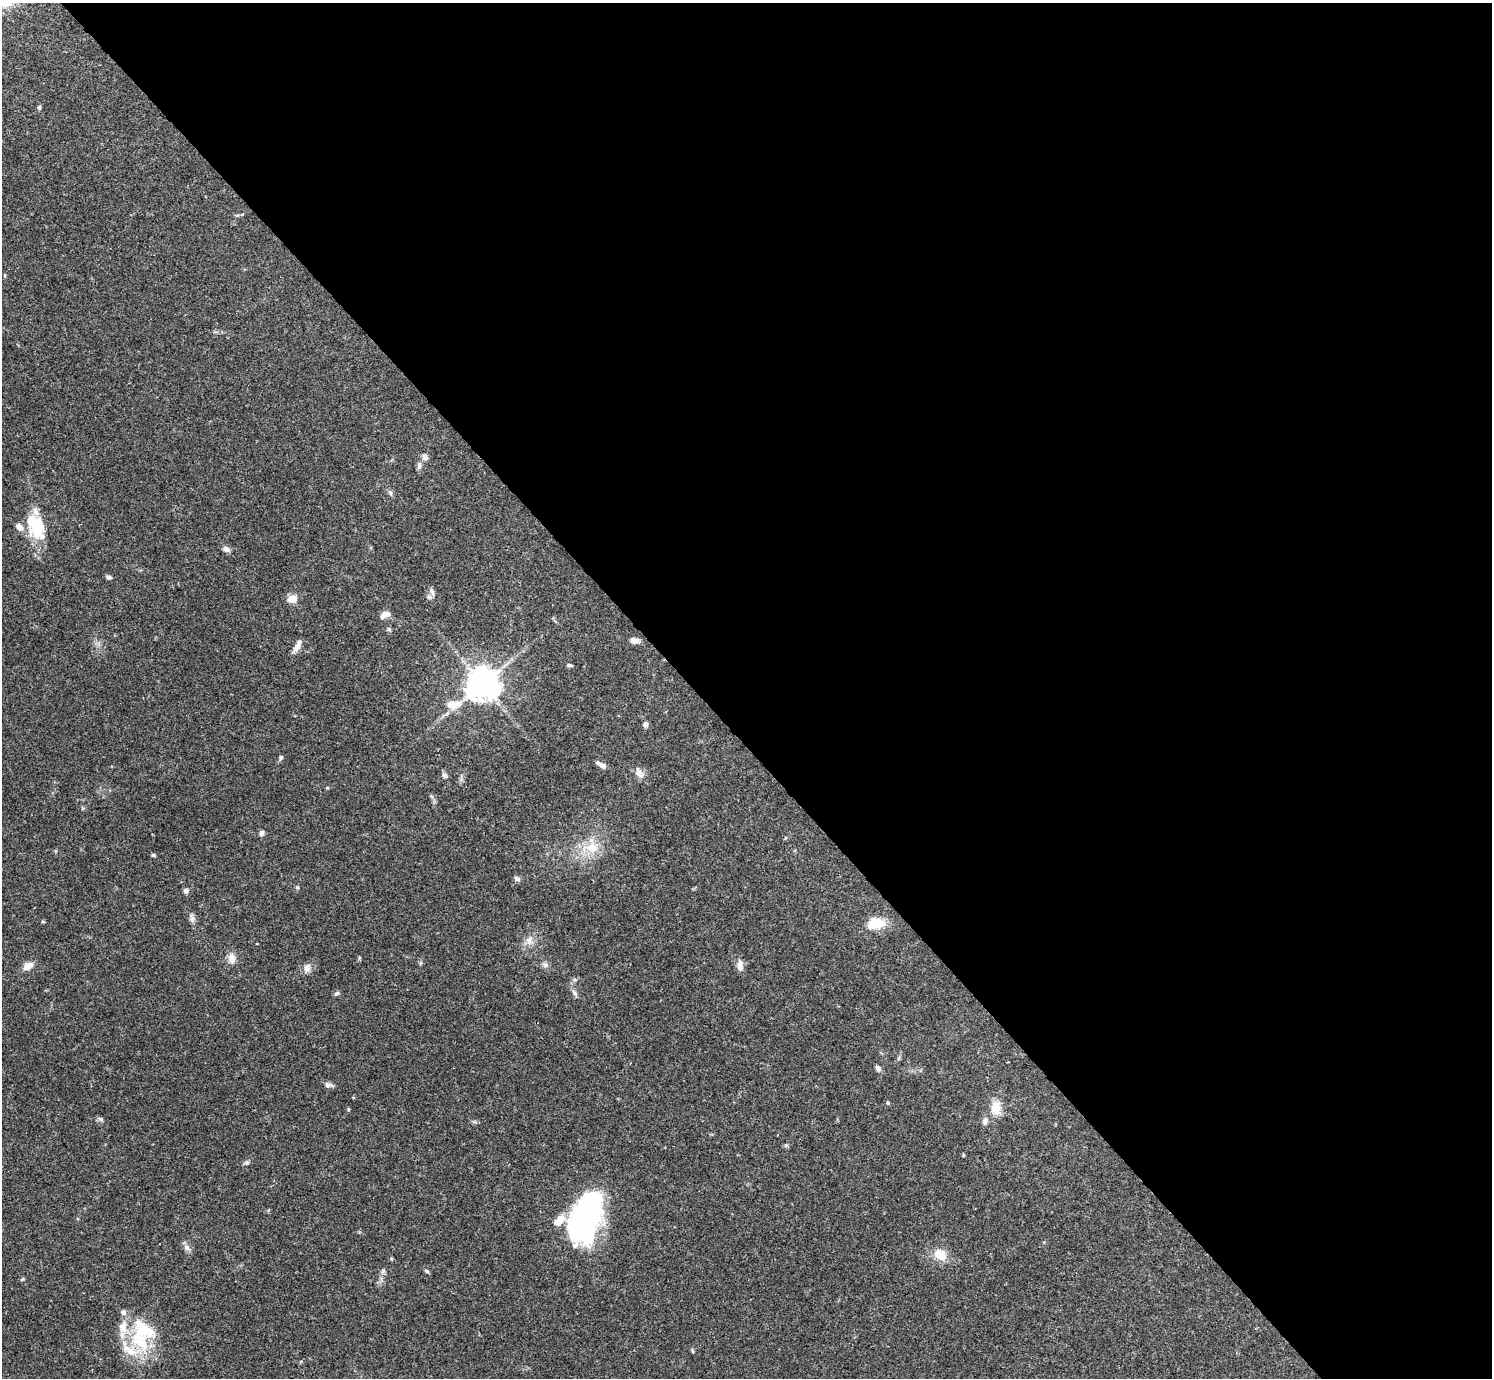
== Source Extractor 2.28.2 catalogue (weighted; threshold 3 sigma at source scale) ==
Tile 8 of 4 x 4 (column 4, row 2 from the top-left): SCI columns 4469-5958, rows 2909-4284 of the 5961 x 5958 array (HDU 1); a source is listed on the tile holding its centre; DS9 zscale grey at full resolution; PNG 1494 x 1380 px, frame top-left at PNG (2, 3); no overlay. Shown black and unused: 54% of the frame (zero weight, under 3 of 4 exposures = <1% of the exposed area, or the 3 px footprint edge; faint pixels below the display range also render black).
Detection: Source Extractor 2.28.2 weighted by HDU 2 'WHT'; one run over the whole footprint, this tile lists its part. Background 0.0413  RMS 0.0026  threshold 0.0118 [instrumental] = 3 sigma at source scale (4.5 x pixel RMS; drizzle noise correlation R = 1.50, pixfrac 1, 0.05/0.05 arcsec/px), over >= 5 px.
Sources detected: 61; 6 inside a brighter listed object's ellipse — not listed separately; the other 55 listed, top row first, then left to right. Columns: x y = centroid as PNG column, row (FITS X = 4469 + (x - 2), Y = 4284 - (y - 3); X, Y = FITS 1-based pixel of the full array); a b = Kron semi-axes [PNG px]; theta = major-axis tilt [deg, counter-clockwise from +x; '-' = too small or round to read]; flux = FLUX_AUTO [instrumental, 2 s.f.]
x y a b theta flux
39 107 5 5 - 0.46
237 215 7 4 1 0.41
425 458 8 8 - 0.94
419 466 10 6 82 0.9
390 493 7 5 -60 0.53
36 526 33 19 -65 11
226 549 9 6 -23 1.1
109 577 7 5 -18 0.63
432 592 11 6 -65 0.96
292 599 9 7 20 3.1
384 615 13 7 25 1.6
388 629 6 5 - 0.44
634 640 10 6 -8 1.6
297 646 17 6 61 1.7
569 665 6 4 -9 0.47
482 684 10 10 - 450
453 704 20 10 6 4.4
645 724 7 6 - 0.75
281 757 7 5 74 0.45
602 765 11 6 -31 1.3
639 773 15 9 -52 1.7
444 775 7 5 -34 0.74
262 833 6 5 - 0.76
592 847 18 14 -14 5.2
153 855 6 5 - 0.32
517 879 8 6 -17 0.69
297 887 5 5 - 0.34
186 891 7 6 - 0.72
192 918 11 6 -83 0.93
43 922 5 3 - 0.29
876 923 24 14 12 5.3
529 940 12 9 68 1.9
232 958 15 9 -81 1.8
421 963 6 4 89 0.36
545 965 8 7 - 0.84
740 965 16 7 -89 1.5
28 966 14 8 30 2.1
307 968 12 9 73 1.5
337 993 8 5 19 0.5
574 993 11 4 -48 0.7
878 1068 7 6 - 0.84
328 1085 11 7 -8 0.9
888 1102 6 3 -71 0.3
996 1108 19 14 -82 3.8
101 1119 8 5 -28 0.56
985 1121 8 7 - 0.96
963 1155 5 3 - 0.24
246 1163 8 4 19 0.5
586 1217 53 27 71 58
187 1248 10 7 -40 1.1
940 1255 17 11 -41 4.3
427 1271 6 4 -31 0.37
22 1279 6 3 52 0.28
124 1312 8 7 - 0.85
140 1341 32 19 -48 13